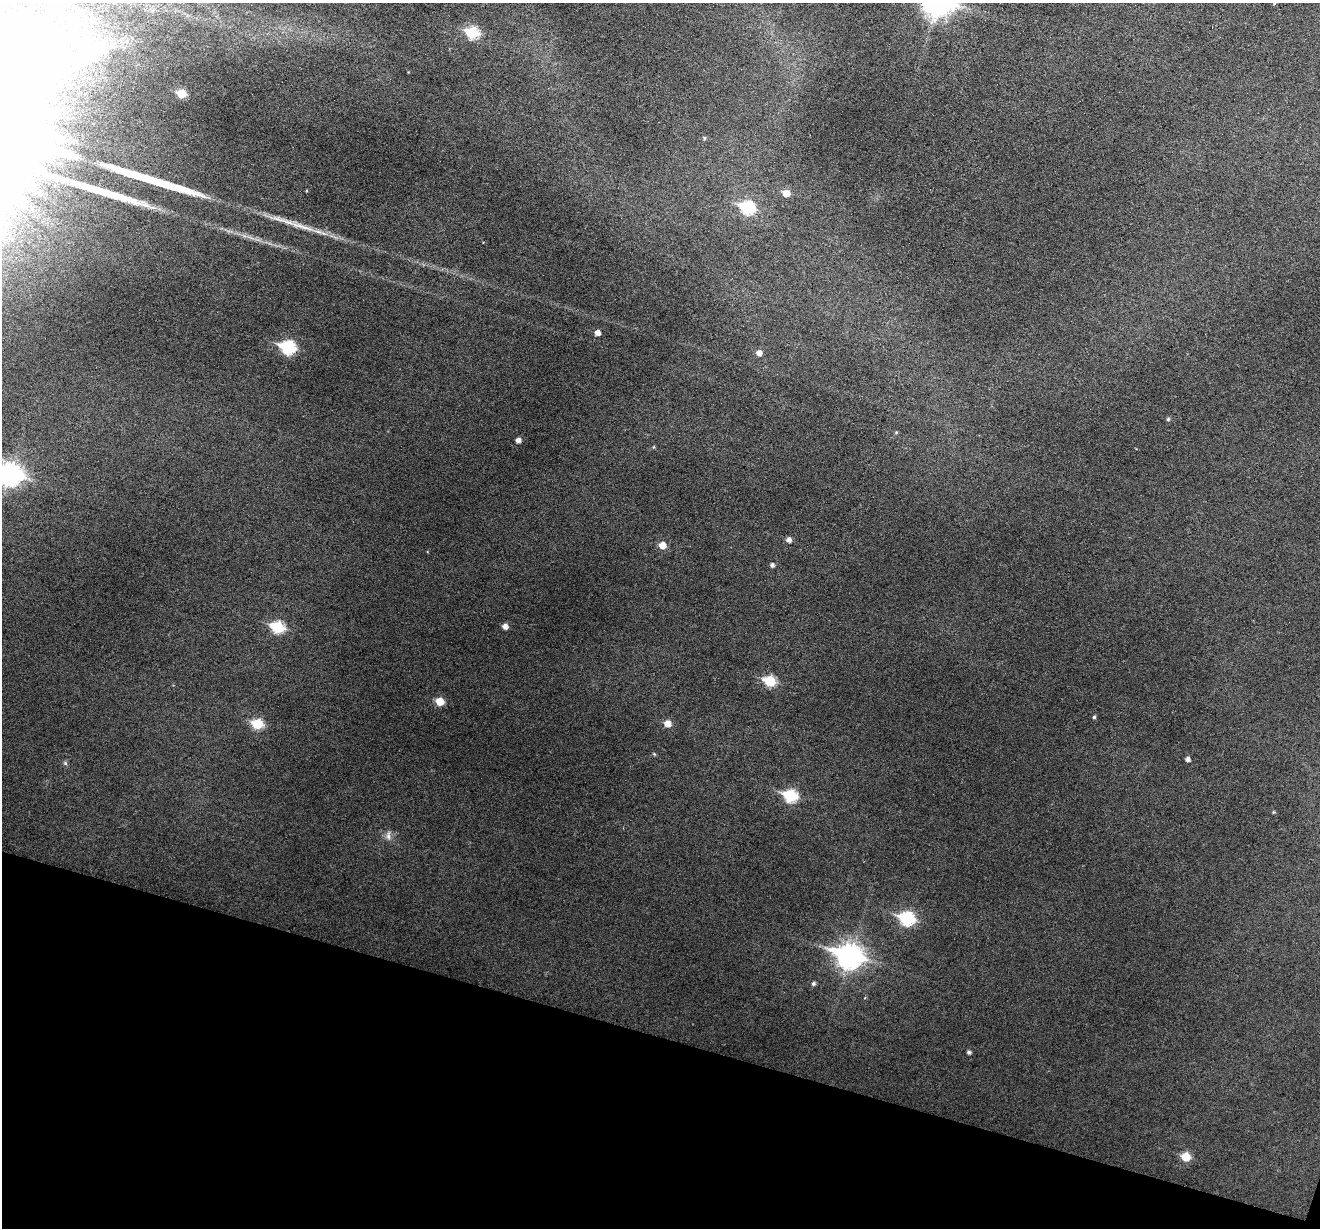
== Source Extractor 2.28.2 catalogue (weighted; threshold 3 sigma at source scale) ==
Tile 15 of 4 x 4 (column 3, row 4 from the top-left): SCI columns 2637-3954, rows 131-1356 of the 5274 x 5294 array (HDU 1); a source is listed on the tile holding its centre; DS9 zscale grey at full resolution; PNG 1322 x 1230 px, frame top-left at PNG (2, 3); no overlay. Shown black and unused: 16% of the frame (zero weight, under 3 of 6 exposures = <1% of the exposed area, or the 3 px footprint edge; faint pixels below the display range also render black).
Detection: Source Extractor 2.28.2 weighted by HDU 2 'WHT'; one run over the whole footprint, this tile lists its part. Background 0.0483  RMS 0.0059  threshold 0.0241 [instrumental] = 3 sigma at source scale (4.09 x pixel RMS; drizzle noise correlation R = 1.36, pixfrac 0.8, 0.05/0.05 arcsec/px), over >= 5 px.
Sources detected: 38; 2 long thin detections or spike segments (spike, bleed or trail) — not listed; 1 inside a brighter listed object's ellipse — not listed separately; the other 35 listed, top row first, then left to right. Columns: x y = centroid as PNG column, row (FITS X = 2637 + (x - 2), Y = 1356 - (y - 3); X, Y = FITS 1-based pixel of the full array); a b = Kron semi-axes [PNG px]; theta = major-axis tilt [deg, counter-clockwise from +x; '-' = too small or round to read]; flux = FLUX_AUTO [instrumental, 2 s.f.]
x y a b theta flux
64 12 73 27 -30 77
472 33 7 6 - 38
181 94 6 5 - 14
704 138 5 4 - 0.83
786 193 6 5 - 7.1
748 208 8 7 - 53
302 227 47 7 -18 12
597 333 5 5 - 3.6
288 347 8 7 - 64
759 353 6 5 - 3.7
1168 419 5 4 - 0.93
896 432 5 3 - 0.59
518 440 5 4 - 2.6
654 447 5 3 - 0.53
9 474 11 8 -17 360
789 540 5 5 - 2.6
662 545 6 6 - 6.6
772 565 5 4 - 1.5
505 626 5 5 - 3.4
278 627 7 6 - 41
770 681 7 6 - 31
440 701 6 5 - 12
1094 717 4 3 - 1
257 724 6 6 - 26
668 724 6 6 - 6.1
654 754 5 3 - 0.54
1188 759 5 4 - 2.2
65 763 6 6 - 1
790 796 8 6 -19 47
388 836 13 5 84 2.3
907 918 8 7 - 68
850 956 12 9 -17 420
813 983 5 4 - 1.3
969 1052 4 4 - 1.2
1186 1157 6 5 - 16
Isophote crosses this tile's border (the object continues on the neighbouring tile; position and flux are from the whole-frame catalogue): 2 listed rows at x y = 64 12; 9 474